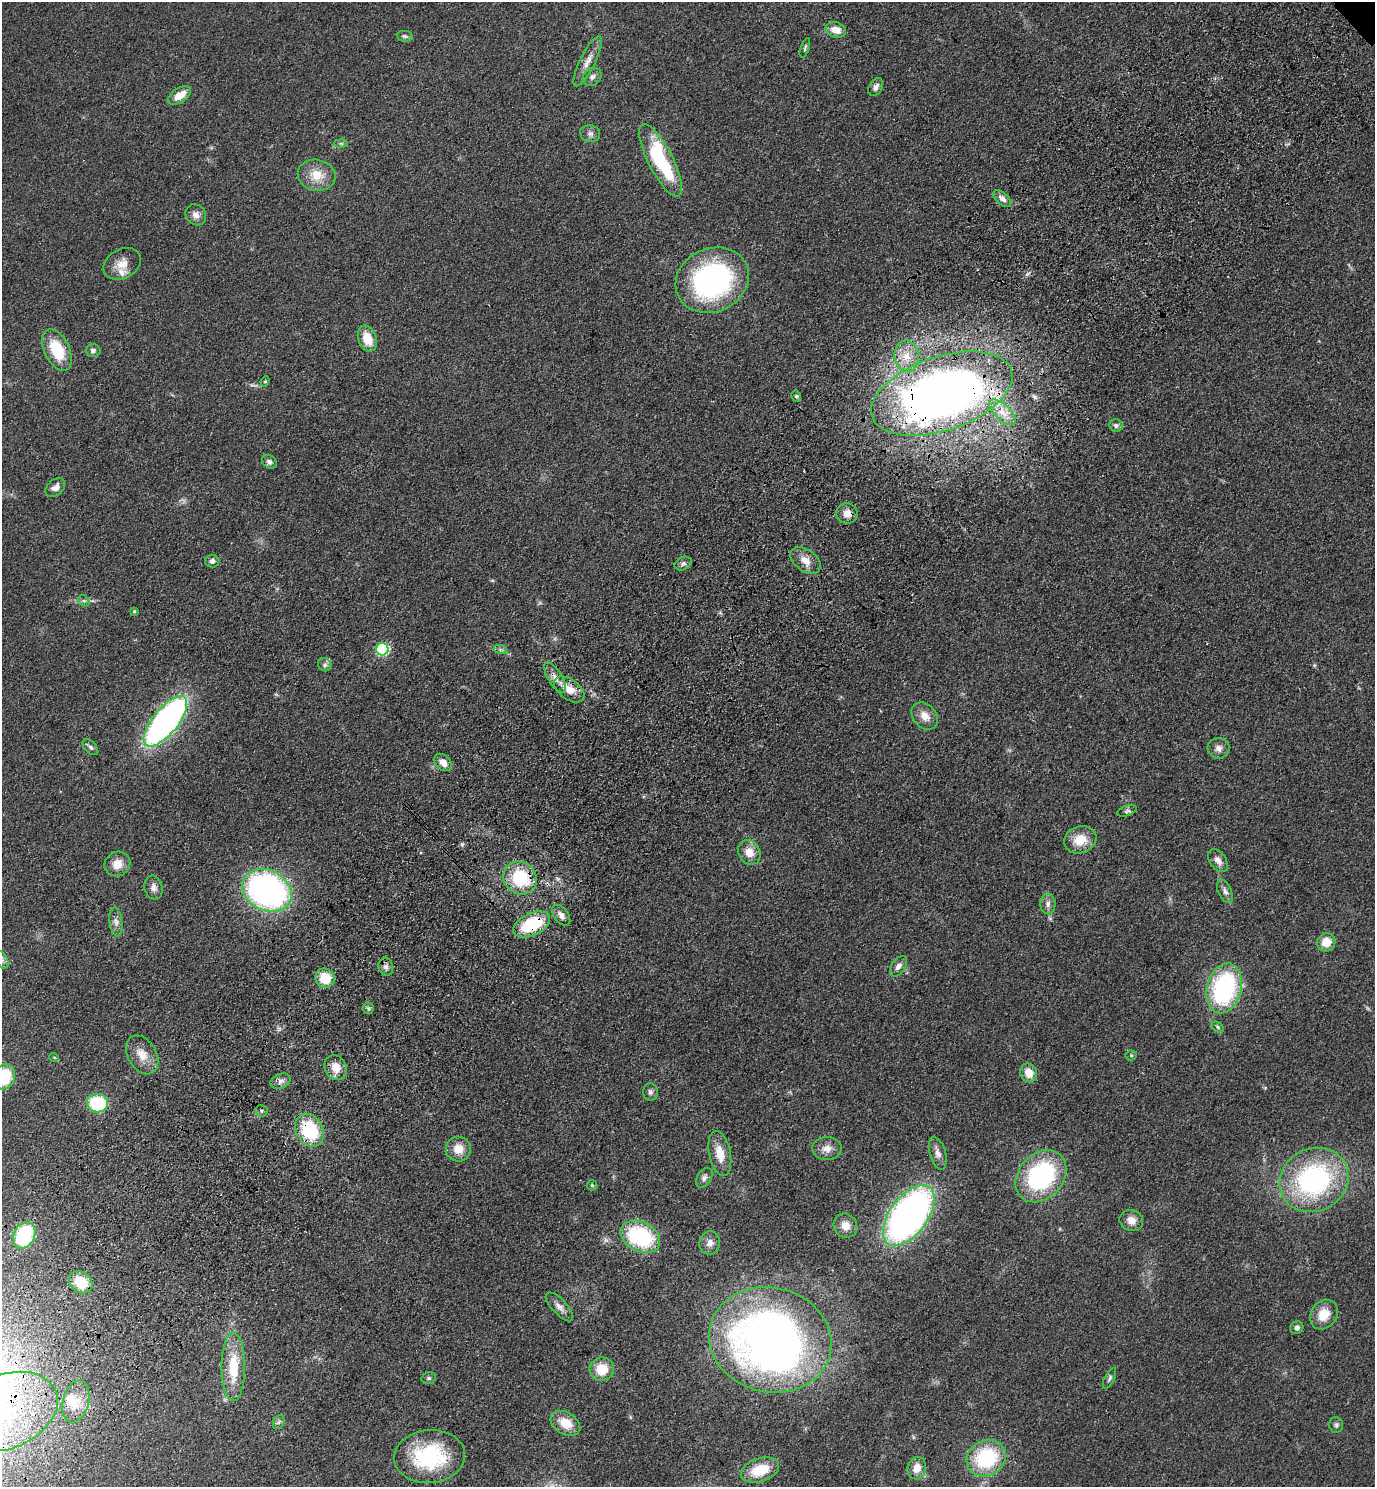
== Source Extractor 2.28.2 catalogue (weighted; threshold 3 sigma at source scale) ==
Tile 7 of 4 x 4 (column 3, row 2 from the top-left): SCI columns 3126-4498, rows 3058-4542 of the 6111 x 6115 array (HDU 1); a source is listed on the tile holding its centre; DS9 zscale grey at full resolution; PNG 1377 x 1489 px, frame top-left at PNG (2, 2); each listed source drawn as its Kron ellipse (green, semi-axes under 4 px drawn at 4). Shown black and unused: <1% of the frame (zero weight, under 3 of 4 exposures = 6% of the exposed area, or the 3 px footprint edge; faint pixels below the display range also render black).
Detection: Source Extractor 2.28.2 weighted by HDU 2 'WHT'; one run over the whole footprint, this tile lists its part. Background 0.0752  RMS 0.0062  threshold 0.0277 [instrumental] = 3 sigma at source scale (4.5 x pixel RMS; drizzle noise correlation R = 1.50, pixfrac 1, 0.05/0.05 arcsec/px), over >= 5 px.
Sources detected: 110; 1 too faint to see at this stretch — neither listed nor drawn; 3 inside a brighter listed object's ellipse — not listed separately; the other 106 listed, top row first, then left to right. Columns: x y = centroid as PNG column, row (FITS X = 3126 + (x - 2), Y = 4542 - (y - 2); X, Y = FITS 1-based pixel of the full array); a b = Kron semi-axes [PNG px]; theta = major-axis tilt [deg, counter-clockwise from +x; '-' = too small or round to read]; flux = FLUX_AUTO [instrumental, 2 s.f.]
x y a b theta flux
836 30 10 7 -18 7.1
405 36 8 5 -8 1.4
805 48 10 4 72 1.2
588 61 28 7 64 6.2
592 77 10 8 44 2.4
876 87 10 6 60 2.7
179 95 13 7 33 8.7
590 134 10 8 -14 2.5
341 143 7 4 -1 0.98
661 160 40 12 -63 57
317 175 19 15 -11 12
1002 199 11 6 -41 3.6
196 215 11 9 -52 4
122 264 20 14 29 8.5
712 280 38 31 25 130
367 339 13 9 -70 12
57 350 22 12 -65 23
93 350 7 6 - 1.8
907 356 15 12 -86 8.9
265 381 5 4 - 0.73
942 394 73 37 19 490
796 396 6 5 - 1
1002 412 17 8 -43 7
1116 425 7 6 - 1.7
269 462 8 6 -33 2.1
55 487 11 7 42 3.6
847 513 11 10 - 5.4
805 560 17 10 -36 7
212 561 7 6 - 2.5
683 564 9 6 26 2
84 601 6 5 - 1.1
134 611 4 3 - 0.89
382 649 6 6 - 74
501 650 7 4 -18 1.3
325 665 7 6 - 1.6
555 677 17 7 -59 4.7
569 689 17 10 -36 8.5
925 716 15 11 -48 6.7
165 721 31 12 51 250
90 747 9 5 -47 1.8
1219 748 11 10 - 3.7
443 762 10 7 -43 5.2
1127 811 10 5 18 1.5
1080 840 16 13 18 12
749 852 13 10 -59 7.8
1218 861 13 8 -53 3.7
117 864 13 12 - 7.7
520 878 17 16 - 35
153 888 12 9 -79 3.7
267 890 26 20 -28 200
1225 891 12 6 -65 2.6
1048 904 10 7 -86 2.9
561 915 12 7 -53 3.5
116 922 14 6 -83 3.2
532 924 20 11 25 37
1326 942 9 9 - 8.9
2 960 9 5 -66 2
898 966 11 7 56 3.3
386 967 9 7 -73 2.3
325 978 10 9 - 15
1224 988 25 17 76 89
368 1008 5 5 - 1.2
1218 1027 7 4 -38 1
142 1055 21 14 -59 9.8
1131 1055 5 5 - 0.84
54 1057 5 3 - 0.52
336 1067 13 11 -60 8.4
1029 1073 9 8 - 7.7
4 1077 13 11 62 29
281 1081 10 7 23 2.9
650 1092 9 7 90 2.1
97 1103 10 9 - 40
262 1111 6 5 - 1.2
310 1130 17 13 -59 39
827 1148 15 11 1 5.7
458 1149 12 12 - 8.9
938 1153 17 8 -73 4.3
720 1154 23 10 -78 10
1041 1176 29 22 48 79
704 1178 11 7 58 2.4
1314 1180 35 31 28 110
592 1185 5 5 - 0.79
909 1215 35 19 54 320
1131 1220 12 10 -20 5.6
845 1226 12 11 - 6.6
24 1235 14 10 63 48
640 1237 21 14 -26 59
710 1243 11 10 - 4.5
81 1282 13 10 -39 19
559 1307 18 7 -47 4
1324 1315 16 13 55 12
1297 1328 7 6 - 2.1
770 1340 62 52 -13 470
233 1367 34 11 -90 24
602 1369 12 11 - 14
429 1378 7 5 12 1.2
1109 1378 11 5 63 1.5
76 1401 22 13 76 8.9
6 1412 54 36 23 98
279 1422 7 5 62 1.6
565 1423 16 11 -32 12
1336 1425 8 7 - 1.6
430 1456 35 26 6 53
986 1458 20 17 31 50
917 1468 11 9 76 7.4
760 1470 20 11 18 18
Overlapping masked pixels (flux is a lower limit): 8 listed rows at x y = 942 394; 1002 412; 847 513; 555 677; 520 878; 532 924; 310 1130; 6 1412
Isophote crosses this tile's border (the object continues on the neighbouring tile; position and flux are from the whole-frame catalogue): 3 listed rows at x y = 2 960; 4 1077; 6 1412